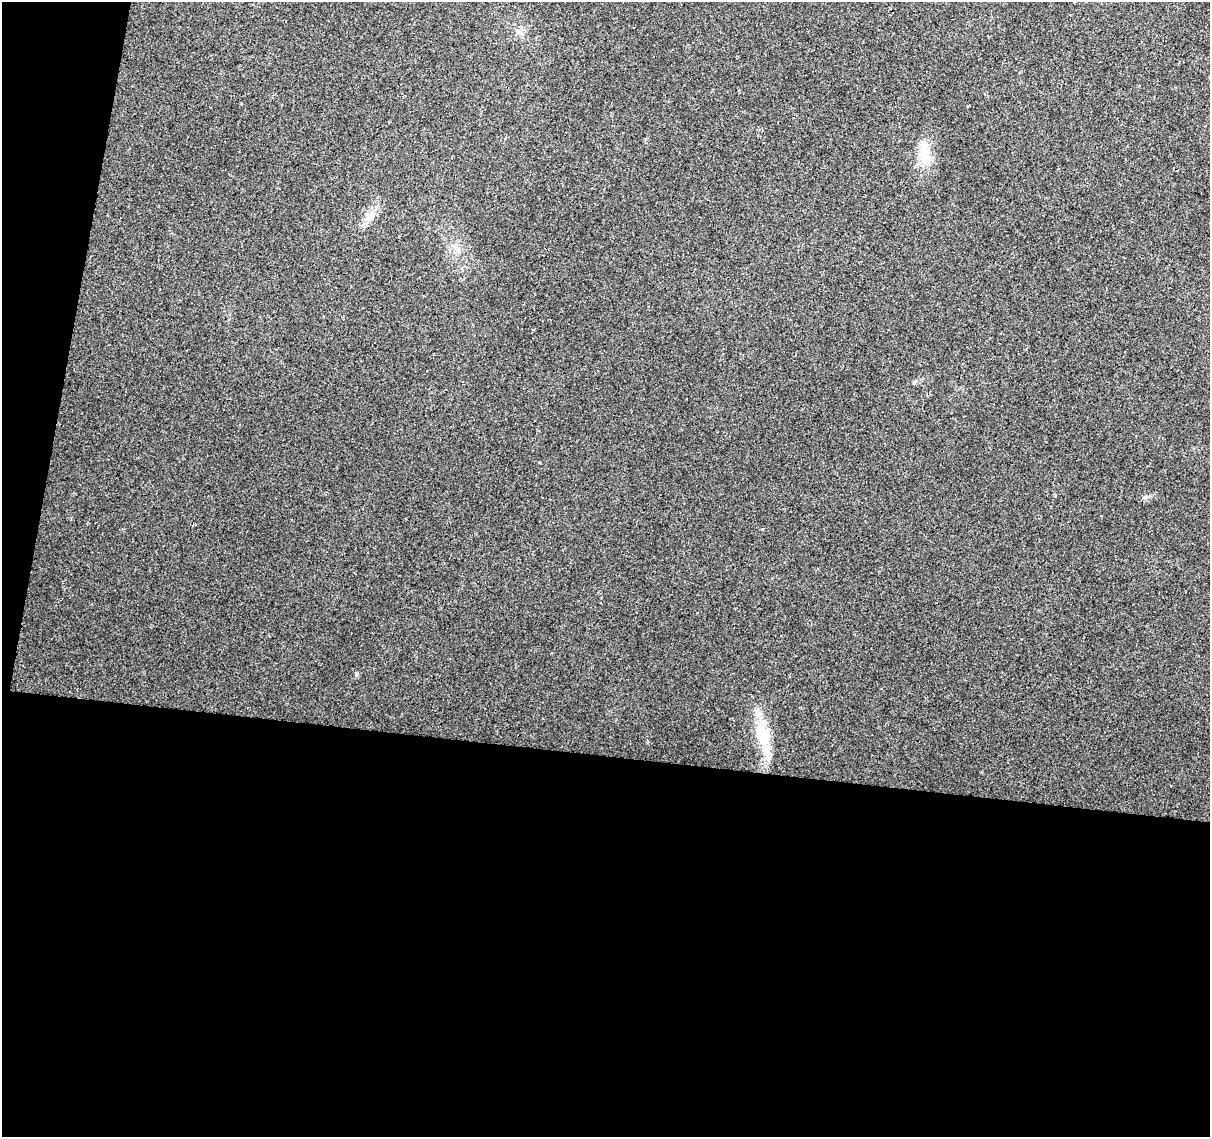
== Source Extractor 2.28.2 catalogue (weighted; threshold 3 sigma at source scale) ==
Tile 13 of 4 x 4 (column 1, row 4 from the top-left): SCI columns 8-1215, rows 285-1419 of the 4840 x 5051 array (HDU 1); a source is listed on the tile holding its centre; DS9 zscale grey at full resolution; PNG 1212 x 1139 px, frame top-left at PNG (2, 2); no overlay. Shown black and unused: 37% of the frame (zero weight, under 2 of 3 exposures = <1% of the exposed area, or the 3 px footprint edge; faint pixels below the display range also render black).
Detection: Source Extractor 2.28.2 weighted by HDU 2 'WHT'; one run over the whole footprint, this tile lists its part. Background 0.0109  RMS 0.0057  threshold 0.0258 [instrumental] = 3 sigma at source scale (4.5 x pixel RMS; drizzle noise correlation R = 1.50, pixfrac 1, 0.0396/0.0396 arcsec/px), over >= 5 px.
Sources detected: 5; all 5 listed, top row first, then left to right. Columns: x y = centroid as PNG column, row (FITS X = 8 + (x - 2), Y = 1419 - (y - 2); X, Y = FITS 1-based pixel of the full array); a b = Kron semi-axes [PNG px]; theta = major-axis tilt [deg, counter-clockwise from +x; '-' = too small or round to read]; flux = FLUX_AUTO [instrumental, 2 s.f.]
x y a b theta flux
1074 2 3 3 - 0.89
925 155 32 13 -87 13
369 217 18 9 62 5.8
1145 498 7 4 -1 1.1
763 735 33 17 -76 20
Isophote crosses this tile's border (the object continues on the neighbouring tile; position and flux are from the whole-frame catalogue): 1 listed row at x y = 1074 2